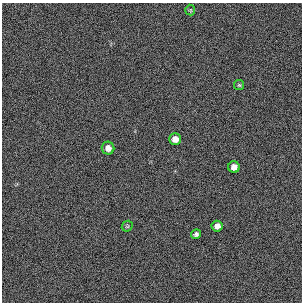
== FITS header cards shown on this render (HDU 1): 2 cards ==
NAXIS1  =                  300 / length of original image axis
NAXIS2  =                  300 / length of original image axis

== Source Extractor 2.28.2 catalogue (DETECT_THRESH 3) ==
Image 300 x 300 px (HDU 1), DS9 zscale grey, 1 PNG px = 1 image px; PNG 304 x 304 px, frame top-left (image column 1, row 300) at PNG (2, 3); each listed source drawn as its Kron ellipse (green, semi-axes under 4 px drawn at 4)
Background 384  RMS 66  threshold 199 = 3 sigma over >= 5 px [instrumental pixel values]
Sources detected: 8; all 8 listed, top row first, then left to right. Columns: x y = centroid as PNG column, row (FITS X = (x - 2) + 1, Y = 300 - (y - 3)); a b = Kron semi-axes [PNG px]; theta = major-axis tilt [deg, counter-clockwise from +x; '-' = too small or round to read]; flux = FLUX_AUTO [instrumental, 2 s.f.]
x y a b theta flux
190 10 5 5 - 5500
239 85 5 5 - 5400
175 139 5 5 - 34000
108 148 6 6 - 26000
234 167 6 5 - 28000
127 226 6 5 - 5400
217 226 5 5 - 25000
196 234 5 4 - 11000